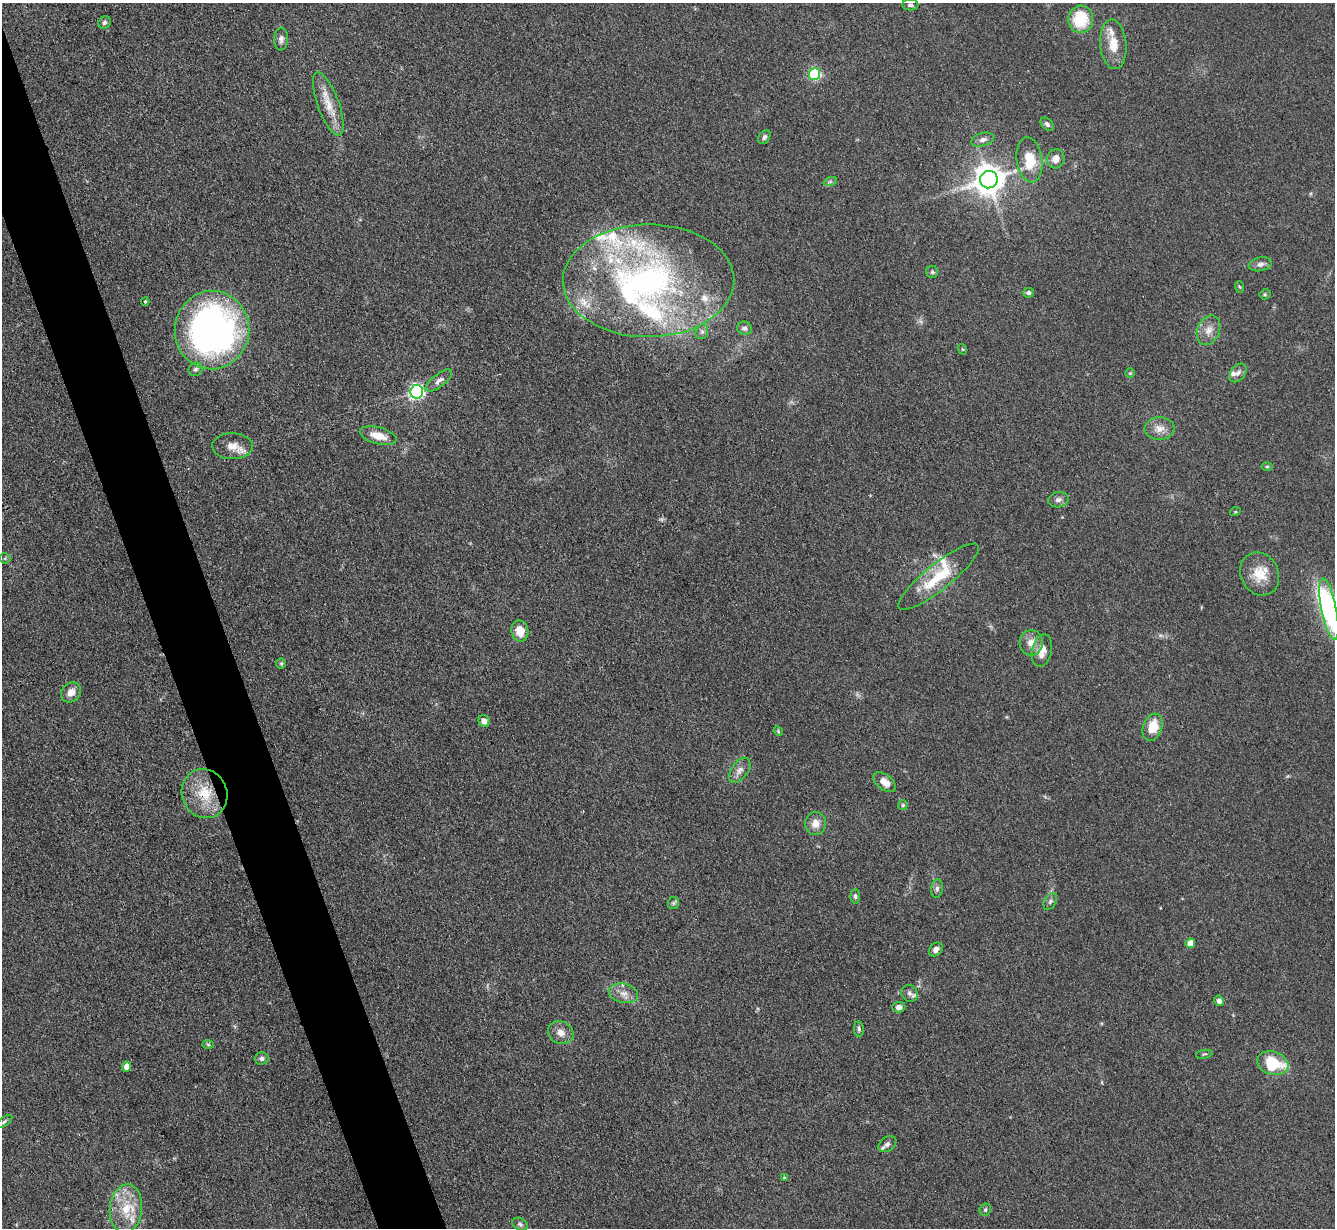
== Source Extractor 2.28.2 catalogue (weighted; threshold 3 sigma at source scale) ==
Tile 11 of 4 x 4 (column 3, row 3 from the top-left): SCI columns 2675-4007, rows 1504-2729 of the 5350 x 5332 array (HDU 1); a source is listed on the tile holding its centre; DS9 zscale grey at full resolution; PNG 1337 x 1230 px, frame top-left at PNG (2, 3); each listed source drawn as its Kron ellipse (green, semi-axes under 4 px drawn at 4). Shown black and unused: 5% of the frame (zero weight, under 3 of 4 exposures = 1% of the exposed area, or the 3 px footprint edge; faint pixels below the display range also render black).
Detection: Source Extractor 2.28.2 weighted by HDU 2 'WHT'; one run over the whole footprint, this tile lists its part. Background 0.116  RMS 0.0069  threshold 0.031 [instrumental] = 3 sigma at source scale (4.5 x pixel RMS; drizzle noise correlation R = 1.50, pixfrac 1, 0.05/0.05 arcsec/px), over >= 5 px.
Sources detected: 93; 1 inside a brighter object's white glare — neither listed nor drawn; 15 inside a brighter listed object's ellipse — not listed separately; the other 77 listed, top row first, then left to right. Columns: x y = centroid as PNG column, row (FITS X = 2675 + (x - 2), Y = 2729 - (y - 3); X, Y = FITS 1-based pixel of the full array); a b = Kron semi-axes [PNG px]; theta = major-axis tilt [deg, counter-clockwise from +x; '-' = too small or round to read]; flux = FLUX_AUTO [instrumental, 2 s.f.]
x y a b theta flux
910 5 8 5 -1 1.6
1081 19 14 12 86 26
105 22 7 5 44 1.8
281 39 11 7 87 3
1113 44 25 13 -85 12
815 74 6 5 - 84
328 104 33 10 -70 14
1047 124 8 5 -45 1.9
764 137 8 5 57 1.7
983 140 12 6 15 3.1
1056 159 9 9 - 6.1
1030 160 22 12 -82 20
989 180 9 8 - 1200
830 182 7 4 19 1.3
1260 264 12 7 9 3.2
932 272 6 6 - 1.3
648 281 86 56 0 240
1240 287 6 3 -70 0.8
1029 293 5 5 - 1.9
1265 294 5 5 - 0.95
145 301 4 3 - 0.76
745 328 8 6 -22 2.2
212 330 39 37 84 290
1209 330 15 11 66 6.8
702 332 7 6 - 1.9
962 349 5 3 - 0.62
195 369 7 6 - 1.9
1130 373 5 5 - 0.93
1238 373 11 7 51 3.2
439 381 16 6 38 3.7
417 392 7 6 - 180
1159 428 15 11 3 6.6
378 436 19 8 -16 11
232 446 20 13 -2 9.1
1267 467 6 4 0 0.89
1058 500 10 7 12 3.3
1235 512 5 3 - 0.61
5 558 5 5 - 0.99
1260 574 22 19 -64 15
938 577 50 13 39 30
1329 609 31 7 -79 44
520 631 11 8 -79 11
1031 643 13 11 -85 7.1
1042 651 16 10 78 8.6
281 663 5 5 - 0.95
71 692 11 9 48 5.5
484 721 6 5 - 3.9
1153 727 14 9 71 14
778 731 5 4 - 0.76
740 770 14 8 54 4.3
884 782 13 7 -37 7.9
205 794 25 22 -67 24
903 805 5 5 - 0.94
816 824 11 10 - 6.7
937 889 9 6 82 2
855 896 7 4 86 1.5
1050 901 9 5 59 1.8
673 903 6 5 - 1.3
1190 943 5 4 - 8.2
936 949 8 6 46 3.2
623 993 15 9 -13 6
909 993 9 7 -52 2.9
1219 1001 5 4 - 2.7
899 1007 6 5 - 3.2
859 1029 8 5 -88 1.4
561 1033 13 11 -24 5.6
208 1044 6 4 -2 0.87
1204 1054 8 2 10 0.77
262 1058 7 6 - 2.3
1273 1063 16 11 -18 33
126 1067 5 4 - 5.8
4 1122 9 4 34 1.4
887 1144 10 7 36 2.7
784 1178 4 4 - 0.67
126 1208 24 16 84 20
985 1210 6 5 - 1.2
520 1224 8 6 -28 1.8
Overlapping masked pixels (flux is a lower limit): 1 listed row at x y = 205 794